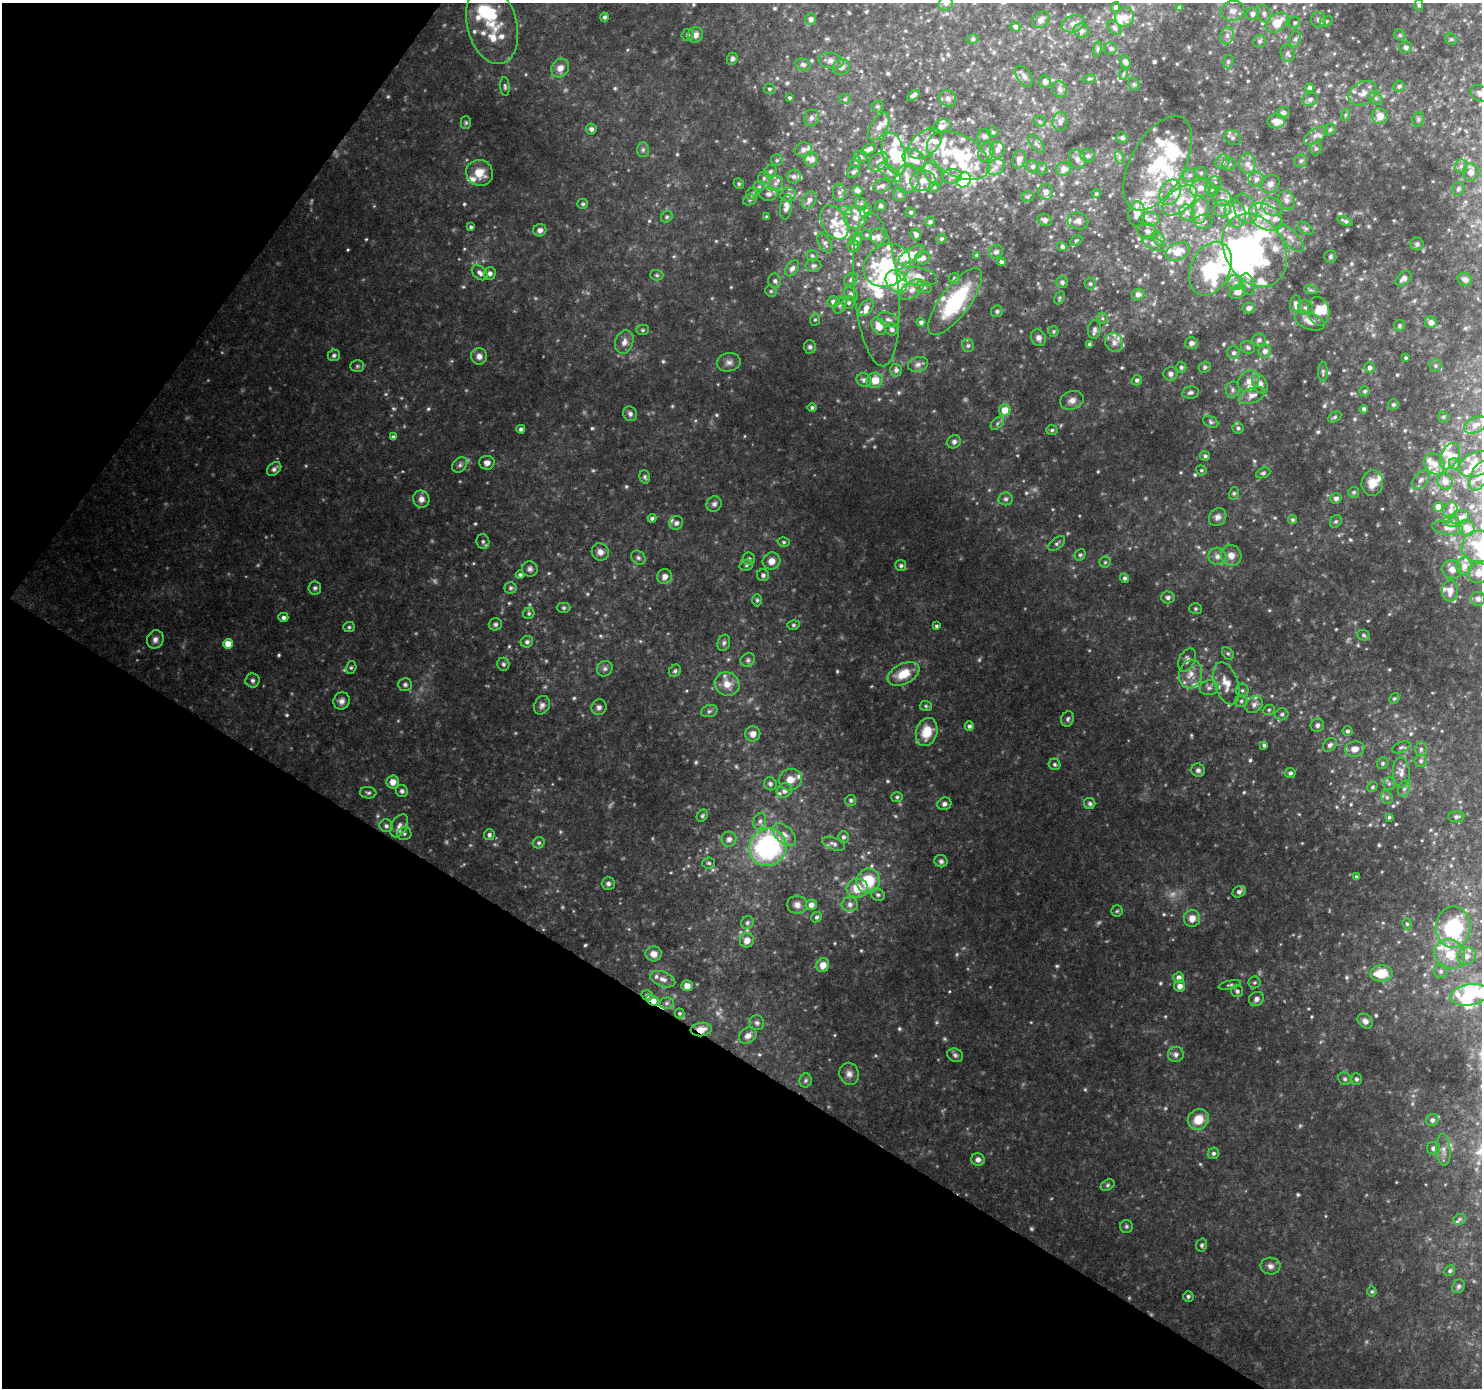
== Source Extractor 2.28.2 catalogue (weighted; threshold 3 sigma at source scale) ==
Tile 9 of 4 x 4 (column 1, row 3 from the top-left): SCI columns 8-1487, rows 1639-3024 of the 5925 x 5983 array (HDU 1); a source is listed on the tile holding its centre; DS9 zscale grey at full resolution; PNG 1484 x 1390 px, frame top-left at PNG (2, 3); each listed source drawn as its Kron ellipse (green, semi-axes under 4 px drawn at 4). Shown black and unused: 31% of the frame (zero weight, under 2 of 3 exposures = <1% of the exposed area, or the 3 px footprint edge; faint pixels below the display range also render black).
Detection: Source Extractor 2.28.2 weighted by HDU 2 'WHT'; one run over the whole footprint, this tile lists its part. Background 0.149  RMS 0.014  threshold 0.0614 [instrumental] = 3 sigma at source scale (4.5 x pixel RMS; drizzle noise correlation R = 1.50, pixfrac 1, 0.0396/0.0396 arcsec/px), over >= 5 px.
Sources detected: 848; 35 too faint to see at this stretch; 10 inside a brighter object's white glare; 2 cosmic-ray / hot-pixel residue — neither listed nor drawn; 132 inside a brighter listed object's ellipse — not listed separately; of the other 669, all 500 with FLUX_AUTO >= 2.16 (the completeness limit of this list) listed and drawn (169 fainter detections not listed), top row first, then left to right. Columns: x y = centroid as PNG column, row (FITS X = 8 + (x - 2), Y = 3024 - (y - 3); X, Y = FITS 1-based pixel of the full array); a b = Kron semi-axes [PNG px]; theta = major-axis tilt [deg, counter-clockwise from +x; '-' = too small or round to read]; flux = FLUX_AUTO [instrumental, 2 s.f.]
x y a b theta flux
946 4 7 6 - 4.5
1419 5 6 4 90 2.7
1115 7 5 4 - 3.4
1179 8 4 3 - 3.5
1233 11 12 10 10 8.6
1253 14 6 6 - 5.5
1264 14 9 6 -74 4.4
604 17 4 4 - 3.6
1124 17 10 9 - 16
810 19 6 5 - 5.5
1041 20 9 7 40 5.6
1318 20 8 7 - 4.4
1326 21 6 5 - 3.4
1277 23 12 8 39 26
1295 23 6 5 - 2.3
1073 24 12 8 19 9.7
492 25 40 25 -75 61
1015 27 5 5 - 3.8
1114 28 8 5 -48 4
1081 31 8 7 - 5.9
687 35 6 6 - 3.7
695 35 8 7 - 8.4
1400 35 6 5 - 2.2
1227 36 9 6 75 5.5
973 39 6 4 16 2.8
1295 39 8 6 73 4
1451 39 6 5 - 2.5
1260 41 6 6 - 3.3
1406 47 6 5 - 4.4
1110 48 6 6 - 3.5
1098 49 8 4 82 2.6
1288 53 8 6 -67 4.1
732 59 6 5 - 4.3
831 61 12 8 -12 8.4
1125 62 7 5 -58 7.1
1228 62 7 5 74 2.9
803 65 8 6 -22 4.3
841 67 9 7 25 7.8
560 68 10 8 57 12
1123 74 6 4 71 2.2
1024 76 11 7 -57 6.6
1089 79 6 4 11 2.3
1045 82 6 6 - 5.5
1134 84 7 5 -67 2.5
1399 86 6 5 - 3.3
505 87 9 4 -85 3.1
1309 88 4 4 - 4.9
769 89 5 5 - 2.8
1060 89 8 7 - 5.6
1363 93 15 11 32 12
1480 93 10 7 -34 7.2
913 95 7 4 34 5.3
789 98 3 3 - 2.4
948 98 9 8 - 6.3
1376 98 7 5 -45 3.1
845 99 6 5 - 2.4
1310 99 8 6 24 4.9
877 106 6 6 - 2.9
1283 113 7 5 13 4
1345 115 6 4 71 2.5
1380 116 8 7 - 15
811 118 8 7 - 4.3
1418 119 7 5 71 3.1
1040 121 7 5 -21 2.5
1060 121 9 7 83 6.5
1276 121 9 7 0 12
466 123 6 5 - 2.4
879 126 16 8 56 10
941 127 9 6 23 8
591 129 5 5 - 5.4
1330 130 6 5 - 3
993 132 5 5 - 2.4
984 136 7 7 - 4.3
1315 136 13 6 36 6.8
1122 138 5 5 - 3
1233 138 8 7 - 4.7
925 144 19 12 38 19
1036 144 11 5 -51 4.2
803 149 9 7 12 6.5
869 149 8 4 26 5.3
1316 149 7 5 -90 2.5
643 150 7 6 - 3.2
997 150 8 7 - 5.7
986 152 9 7 70 5.6
894 154 22 11 -75 47
958 156 34 20 -29 72
1088 156 7 6 - 3.5
861 157 6 6 - 3.5
1119 157 7 4 -73 2.6
914 159 12 9 -29 24
1019 159 9 6 71 8.4
1077 159 10 8 -63 6.9
777 160 6 5 - 2.9
811 160 7 6 - 6.1
1301 161 6 6 - 3.1
856 162 6 5 - 2.4
878 162 11 8 44 9.6
1222 162 7 7 - 4.9
1158 163 52 27 61 93
1229 164 6 6 - 3.3
1248 164 10 8 -89 8.6
1461 166 7 6 - 3.7
996 167 9 7 41 7.4
1033 167 6 6 - 3.6
1042 169 6 5 - 2.5
1063 169 7 7 - 8.9
770 171 6 6 - 3.3
853 172 6 5 - 4
890 172 14 6 -37 7.7
1471 172 9 8 - 8.1
480 173 13 13 - 22
1201 173 6 6 - 2.8
934 174 13 8 -53 9.3
1190 175 7 6 - 4
794 176 7 7 - 4
952 176 9 7 9 5.7
764 178 6 6 - 3.2
907 178 14 12 81 18
1256 179 8 7 - 6.6
964 180 8 6 53 96
923 181 12 10 7 13
775 183 8 7 - 5.6
1214 183 8 6 10 4.6
739 184 5 5 - 2.5
1270 184 10 8 36 7.5
759 186 5 5 - 2.2
882 186 9 6 16 5.7
934 187 6 5 - 2.6
1200 188 10 8 18 9.9
1211 189 7 6 - 2.9
1458 189 7 6 - 2.8
857 191 5 4 - 4.8
839 192 8 6 -90 3.8
1046 192 8 7 - 8
1170 192 13 10 63 14
752 194 7 5 45 2.9
769 194 9 7 0 6.3
1096 194 4 4 - 2.2
788 195 8 7 - 4.1
899 195 6 6 - 4
1028 197 6 5 - 2.7
1222 198 10 8 -29 8.4
750 200 7 5 22 2.3
809 200 9 6 60 6.1
1180 200 20 11 38 25
1286 200 10 8 -67 8.4
583 204 5 5 - 2.8
861 204 6 5 - 2.8
881 206 5 5 - 3.5
786 207 12 6 82 7.3
1272 207 11 9 -28 9.8
1222 209 8 8 - 8.2
1245 209 16 11 -65 16
846 211 6 4 -18 3.2
866 211 7 5 52 2.9
1200 211 13 8 75 15
910 212 5 5 - 2.8
1187 212 8 7 - 6.3
1235 213 14 10 -69 23
1137 214 12 8 86 12
667 217 6 5 - 2.6
767 217 3 3 - 2.9
855 217 11 11 - 14
1266 217 18 12 -33 29
1149 219 10 7 1 6.8
1045 220 7 6 - 5
1078 221 10 8 -10 6.8
1345 221 8 4 -23 3.8
834 222 18 12 -59 22
930 222 5 4 - 4.1
1203 222 9 7 8 6.5
471 227 4 4 - 2.7
1306 228 9 5 -36 3.3
540 230 6 6 - 6.3
1147 231 9 8 - 6.1
916 234 6 5 - 4.3
867 235 6 5 - 2.5
878 237 8 7 - 7.6
1290 238 18 7 -46 13
856 239 6 6 - 7.2
941 239 5 4 - 2.7
1159 239 8 5 -60 3.6
1076 240 6 4 29 2.2
825 243 10 6 -58 4.8
1153 243 11 6 -24 5.6
1417 244 6 6 - 3.9
854 246 6 6 - 3.9
1062 247 5 4 - 3
1255 250 39 29 -60 180
1178 251 13 8 25 17
996 252 7 6 - 4.7
911 255 15 6 32 21
977 255 4 4 - 2.2
812 256 5 5 - 2.4
1330 256 6 6 - 3.3
923 258 7 6 - 7.7
1001 262 4 4 - 3.5
887 265 24 20 29 81
813 266 8 6 2 3.6
792 268 9 6 54 6.3
1210 269 28 19 64 78
480 273 9 6 -42 5.9
490 273 6 6 - 5.3
657 275 7 5 -3 2.6
917 276 20 9 -11 21
1403 278 9 6 39 7.9
851 279 7 5 36 3.9
954 279 5 5 - 4
1465 279 7 6 - 5.7
775 281 7 6 - 4.5
896 281 12 10 -49 100
1062 282 6 6 - 3.4
1235 282 7 7 - 6.1
1090 284 6 5 - 2.6
1248 284 11 7 -71 6.1
923 287 8 6 -16 3.3
876 289 77 22 -85 99
912 290 14 8 36 11
1311 290 7 4 -18 2.5
771 291 6 5 - 2.2
1238 292 9 6 28 9.3
851 294 8 5 -48 4.2
1138 295 6 6 - 5.3
1060 298 7 5 64 2.4
955 301 40 14 53 120
833 302 6 5 - 6.4
849 302 6 6 - 3.1
1295 303 8 5 82 5.2
840 305 8 5 61 3.6
866 308 10 6 51 8.3
1249 308 6 5 - 5.7
1306 308 8 7 - 5.1
997 311 6 5 - 3
1319 311 14 10 -78 18
1102 318 5 5 - 2.2
888 319 11 6 -20 5.5
815 320 6 5 - 2.3
1310 321 15 8 -20 11
921 322 4 4 - 4.8
1431 322 6 5 - 8.2
879 326 9 6 -60 15
1399 326 6 5 - 2.4
892 329 6 6 - 4.3
1094 329 9 6 83 5.1
643 330 6 5 - 2.6
1054 331 5 5 - 2.4
1038 338 8 7 - 6.3
1259 340 7 6 - 4
624 342 12 9 72 10
1114 342 10 8 -57 9.1
1191 343 6 6 - 4.9
1090 344 4 4 - 2.9
968 345 6 6 - 2.8
810 347 6 6 - 3.6
1248 347 7 6 - 3.3
1265 351 6 6 - 6.7
1233 353 6 6 - 4.4
334 355 6 5 - 3.4
479 356 8 8 - 8.6
1406 358 3 3 - 2.3
729 362 12 9 12 7.1
918 364 10 7 15 6.5
357 366 7 5 0 2.7
1435 366 6 6 - 2.8
1181 367 5 5 - 4.2
1205 367 6 5 - 2.8
1370 368 5 5 - 4.9
896 370 6 6 - 5.2
1323 372 10 5 -89 3
1170 374 7 7 - 4.9
864 380 7 6 - 5.7
875 380 8 7 - 19
1137 380 5 5 - 4.2
1249 381 12 9 49 11
1260 384 10 7 -64 10
1233 390 8 6 77 3.9
1365 391 5 5 - 2.6
1190 393 8 6 10 4.2
1252 396 14 7 23 9
1072 400 12 9 18 9.6
1393 404 5 5 - 3
812 407 4 4 - 3
1364 409 4 4 - 4.5
1005 410 6 5 - 24
630 414 7 7 - 5.1
1335 417 7 5 28 2.6
1443 417 6 5 - 2.3
1211 422 8 5 -28 2.8
997 423 8 5 46 3.3
1475 425 12 7 27 7.9
1238 428 6 6 - 3.4
521 429 4 4 - 3.5
1052 430 6 5 - 2.8
393 437 4 4 - 4.6
954 442 7 6 - 4.2
1205 456 5 5 - 3.3
1450 456 14 9 63 13
487 463 8 7 - 6.9
1434 464 11 9 -48 12
1455 464 6 5 - 2.9
1477 464 19 11 19 17
460 465 8 6 47 4.1
274 469 8 5 44 4.6
1201 470 5 5 - 2.3
1263 473 7 5 23 2.8
1479 476 15 8 69 9.5
645 477 7 5 -72 3
1421 480 10 6 49 5.3
1445 481 8 7 - 9.6
1372 483 13 11 85 20
1354 492 5 5 - 3.1
1234 493 6 5 - 2.4
1336 498 5 5 - 5.1
421 499 8 8 - 8.5
1006 499 7 6 - 3.4
714 504 8 7 - 4.7
1438 507 5 4 - 11
1450 510 8 6 66 5.8
1218 517 10 8 48 6.4
1460 517 9 7 17 6.1
652 518 4 4 - 3.6
1292 520 4 4 - 3.1
1336 521 7 5 59 3
1451 521 8 6 1 4
676 523 7 6 - 4.7
1447 528 15 6 -8 8.2
1467 528 8 7 - 13
483 541 7 6 - 3.8
784 542 6 5 - 2.4
1057 543 10 5 38 3.5
1479 546 17 16 - 41
600 552 9 8 - 7.8
1080 555 6 5 - 2.7
1231 555 11 10 - 12
1217 556 9 8 - 7.7
638 558 8 6 -38 3.7
749 559 6 6 - 3.3
772 561 9 8 - 11
1105 562 5 5 - 2.3
746 565 7 5 20 2.8
901 566 5 5 - 3
1464 566 9 7 78 8.4
530 569 8 7 - 4.5
1452 570 10 9 - 9.3
1479 573 10 10 - 13
520 575 4 4 - 3.3
763 575 6 6 - 3.6
665 576 7 7 - 7.1
1125 578 5 4 - 3.2
315 588 6 6 - 3.5
510 588 6 6 - 2.8
1450 591 10 8 88 12
1168 597 7 6 - 4.6
1478 599 7 7 - 5.4
757 600 6 5 - 2.4
564 608 7 5 1 2.6
1195 609 6 5 - 2.3
529 613 6 5 - 2.6
283 617 5 4 - 4.6
495 624 7 6 - 3.4
793 625 6 5 - 2.4
936 626 4 3 - 2.3
349 627 6 5 - 2.7
1364 635 6 5 - 2.7
155 639 9 8 - 7.1
527 642 6 5 - 3.6
724 643 8 6 71 3.8
228 644 5 5 - 21
1228 653 7 5 -48 2.4
748 660 7 6 - 4
1187 660 12 8 64 7.4
503 664 6 6 - 2.9
351 668 6 5 - 2.5
605 669 8 7 - 4.5
675 671 7 5 46 3
904 674 17 10 27 30
1190 674 14 11 76 16
252 680 7 7 - 4
1226 683 22 12 -71 21
405 684 7 6 - 3.8
727 684 12 11 - 18
1209 688 9 7 10 5.6
1242 690 7 6 - 3.7
1394 699 6 4 56 2.4
342 701 9 8 - 6.7
1241 701 6 6 - 3.5
1254 704 9 7 43 6.7
542 705 9 7 64 6.1
926 706 6 5 - 2.3
599 707 8 7 - 5.3
1269 710 6 5 - 2.3
709 711 8 6 17 3.8
1282 714 6 6 - 3.8
1068 719 8 6 72 3.7
1317 725 7 6 - 4.4
969 726 5 4 - 3.8
1347 731 5 5 - 3.1
927 732 14 10 74 29
753 734 7 7 - 9.9
1264 745 4 3 - 3.5
1330 745 8 5 44 4.1
1401 747 9 5 24 3.5
1355 749 10 7 11 13
1421 749 7 5 90 3.2
1421 761 6 6 - 3.7
1383 763 6 5 - 2.6
1055 764 6 5 - 2.8
1198 770 7 6 - 4.6
1401 772 15 8 -87 10
1290 773 5 5 - 3.3
790 780 12 10 29 13
393 782 6 6 - 11
1389 783 6 5 - 3.1
770 784 7 6 - 3.4
1372 787 5 4 - 2.3
1404 789 8 6 72 4
402 791 6 6 - 3.6
784 791 8 7 - 6.2
368 793 8 6 -7 3.2
897 797 6 5 - 2.6
1387 797 7 5 -69 3
851 800 5 5 - 2.8
1090 803 6 5 - 3.4
944 804 7 6 - 4.9
702 816 6 5 - 2.6
1389 817 4 4 - 2.3
1456 817 8 5 3 3.5
760 821 8 6 69 4.4
386 826 7 6 - 4.1
399 826 12 7 60 8.7
404 834 7 6 - 3.9
489 835 5 5 - 4.1
784 835 14 8 -44 11
843 837 6 5 - 4
729 839 7 7 - 6.4
539 843 6 5 - 3.3
833 844 12 6 -21 4.7
768 847 19 18 - 240
941 861 6 6 - 3.8
709 863 6 5 - 3
1356 877 3 3 - 2.6
868 881 12 11 - 49
608 884 6 6 - 4.2
857 888 11 9 7 25
1239 892 7 5 32 5.1
878 895 7 6 - 3.6
850 904 8 7 - 5.9
797 905 10 9 - 7.4
811 905 5 5 - 7
1117 911 6 5 - 2.3
817 917 5 5 - 2.7
1192 918 8 8 - 12
747 923 7 6 - 3.3
1407 924 5 4 - 2.3
1453 927 21 17 89 110
747 940 7 7 - 10
654 954 8 7 - 11
1450 954 16 14 -33 31
1467 956 9 8 - 8.9
823 965 7 6 - 11
1441 971 7 7 - 3.9
1381 973 11 8 2 34
1179 977 5 5 - 7.2
663 979 13 7 -21 8.3
1255 982 6 6 - 2.7
1230 985 11 4 12 2.9
687 986 5 5 - 8.1
1180 986 5 5 - 9.2
1237 991 6 6 - 4.2
647 995 6 5 - 3.8
1470 995 19 10 10 66
1256 999 8 6 39 5.7
653 1000 7 4 -30 19
666 1003 7 5 2 3.5
680 1013 5 5 - 2.3
1365 1021 8 6 -41 6.5
757 1023 7 7 - 3.9
701 1029 10 6 7 14
748 1036 9 7 33 8.7
1176 1054 8 7 - 6.3
955 1055 8 6 -26 4.1
849 1074 11 9 -68 8.8
1345 1079 7 6 - 3.4
1356 1079 6 5 - 3.1
806 1080 7 6 - 2.9
1198 1119 11 10 - 25
1432 1120 6 6 - 5
1433 1148 6 6 - 6.5
1443 1150 16 7 -85 9.2
1213 1153 6 5 - 3.4
978 1159 7 6 - 6.5
1108 1185 7 5 28 2.8
1459 1219 6 5 - 2.6
1126 1226 6 6 - 3
1202 1245 6 5 - 3.1
1270 1266 10 8 -3 6.4
1450 1271 5 5 - 2.7
1458 1286 7 6 - 3.6
1372 1292 5 5 - 2.4
1188 1296 5 5 - 2.7
Overlapping masked pixels (flux is a lower limit): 3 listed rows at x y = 647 995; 653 1000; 701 1029
Isophote crosses this tile's border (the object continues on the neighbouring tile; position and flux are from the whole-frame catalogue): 7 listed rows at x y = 946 4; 1233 11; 1277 23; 1480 93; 1479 546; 1479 573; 1453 927